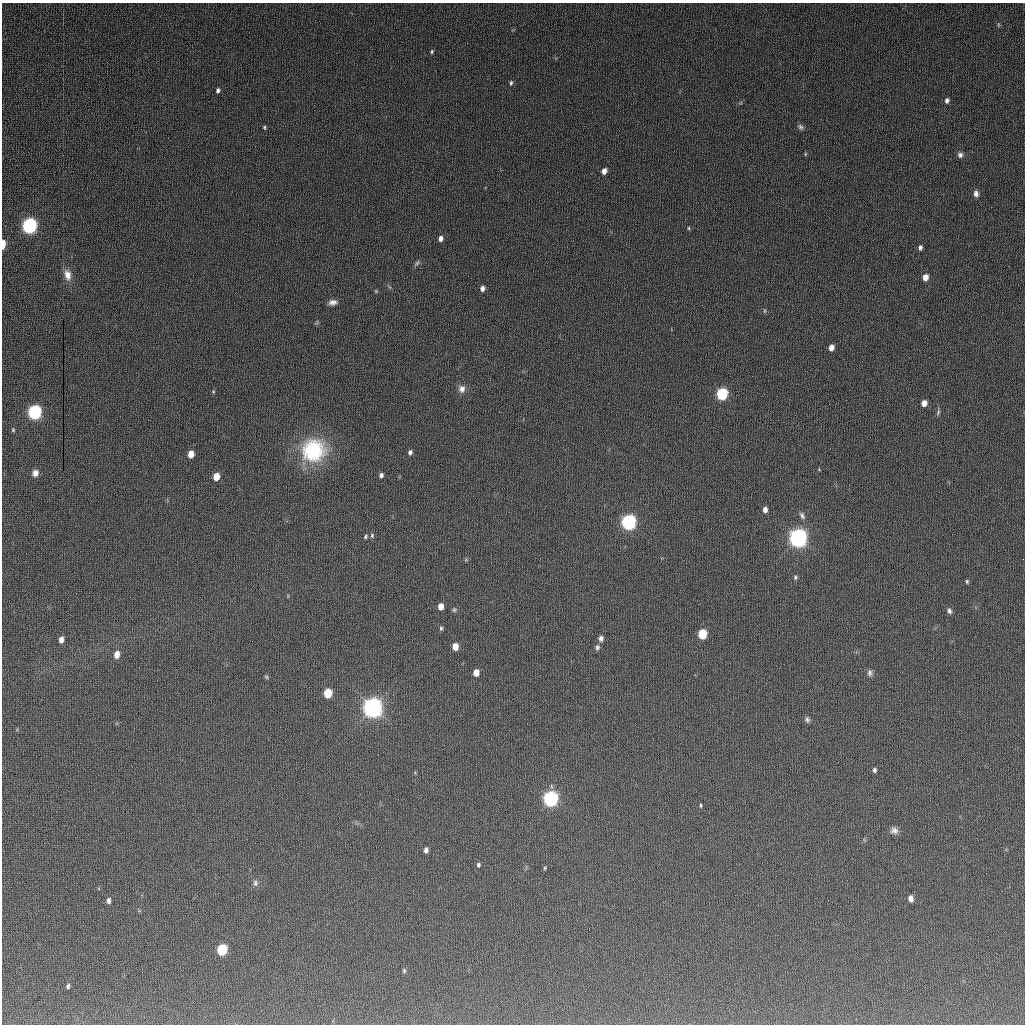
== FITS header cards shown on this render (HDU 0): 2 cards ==
NAXIS1  =                 1023
NAXIS2  =                 1022

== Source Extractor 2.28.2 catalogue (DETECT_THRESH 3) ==
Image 1023 x 1022 px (HDU 0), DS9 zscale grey, 1 PNG px = 1 image px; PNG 1027 x 1026 px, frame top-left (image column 1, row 1022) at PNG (2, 3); no overlay
Background 439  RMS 26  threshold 78.6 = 3 sigma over >= 5 px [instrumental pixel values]
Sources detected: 76; all 76 listed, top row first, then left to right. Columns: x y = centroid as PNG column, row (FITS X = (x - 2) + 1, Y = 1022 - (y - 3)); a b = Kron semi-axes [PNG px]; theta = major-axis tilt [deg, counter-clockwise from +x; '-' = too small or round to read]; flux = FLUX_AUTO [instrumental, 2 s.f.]
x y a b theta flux
998 25 6 4 -89 2.2e+03
432 51 5 4 - 2.5e+03
511 83 7 4 81 3.2e+03
218 90 5 4 - 4.4e+03
947 100 6 4 73 5.7e+03
264 127 5 4 - 2.4e+03
800 127 8 6 -48 4.6e+03
805 154 5 3 - 1.7e+03
960 155 7 7 - 6.0e+03
604 171 5 4 - 1.2e+04
976 194 8 6 -83 7.5e+03
29 226 7 6 - 9.3e+05
689 228 5 4 - 2.0e+03
441 239 6 5 - 8.0e+03
3 244 7 3 86 2.9e+04
920 248 5 4 - 5.2e+03
417 263 10 5 45 4.3e+03
67 275 15 9 -76 1.6e+04
925 277 6 5 - 1.6e+04
482 288 5 4 - 8.0e+03
376 291 5 4 - 1.8e+03
333 302 9 6 7 8.8e+03
765 311 6 3 -90 2.1e+03
316 322 7 4 46 2.2e+03
831 348 5 4 - 1.3e+04
462 389 10 9 - 1.1e+04
213 392 6 3 90 1.9e+03
722 394 6 5 - 3.0e+05
924 403 5 5 - 1.5e+04
34 412 7 6 - 6.2e+05
938 412 9 4 73 3.5e+03
13 430 5 4 - 2.1e+03
313 450 30 28 21 1.4e+05
410 452 5 4 - 5.2e+03
191 454 6 4 80 2.6e+04
35 473 8 7 - 9.3e+03
381 475 5 4 - 5.9e+03
216 477 6 5 - 3.5e+04
765 510 6 5 - 1.0e+04
802 516 11 6 -59 6.0e+03
628 522 7 6 - 8.7e+05
372 535 7 5 -89 3.0e+03
365 537 5 4 - 2.7e+03
798 538 7 6 - 1.9e+06
1023 559 2 2 - 2.1e+03
795 577 6 5 - 3.2e+03
967 581 5 4 - 2.6e+03
441 607 5 4 - 2.1e+04
454 610 6 5 - 3.0e+03
949 611 8 5 -64 5.5e+03
441 628 6 4 78 3.0e+03
702 634 6 5 - 1.0e+05
601 638 7 6 - 6.0e+03
61 640 6 4 82 1.1e+04
455 647 5 4 - 2.6e+04
597 647 7 6 - 4.3e+03
117 655 6 5 - 1.9e+04
476 673 6 4 83 2.3e+04
870 673 9 6 -80 5.9e+03
266 677 6 5 - 2.6e+03
328 693 6 5 - 8.4e+04
372 708 7 6 - 2.3e+06
807 720 7 6 - 4.6e+03
874 770 5 4 - 4.0e+03
550 799 7 6 - 8.7e+05
700 805 5 3 - 2.1e+03
894 830 11 9 -11 8.8e+03
426 850 5 4 - 6.8e+03
478 865 5 4 - 3.4e+03
545 868 4 4 - 1.8e+03
255 883 9 7 -77 5.8e+03
911 899 6 5 - 1.1e+04
108 901 6 5 - 5.7e+03
222 950 7 5 82 1.7e+05
404 971 5 4 - 2.5e+03
68 986 5 4 - 3.1e+03
At the frame edge (FLAGS 8, measured only in part): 2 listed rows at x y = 3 244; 1023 559